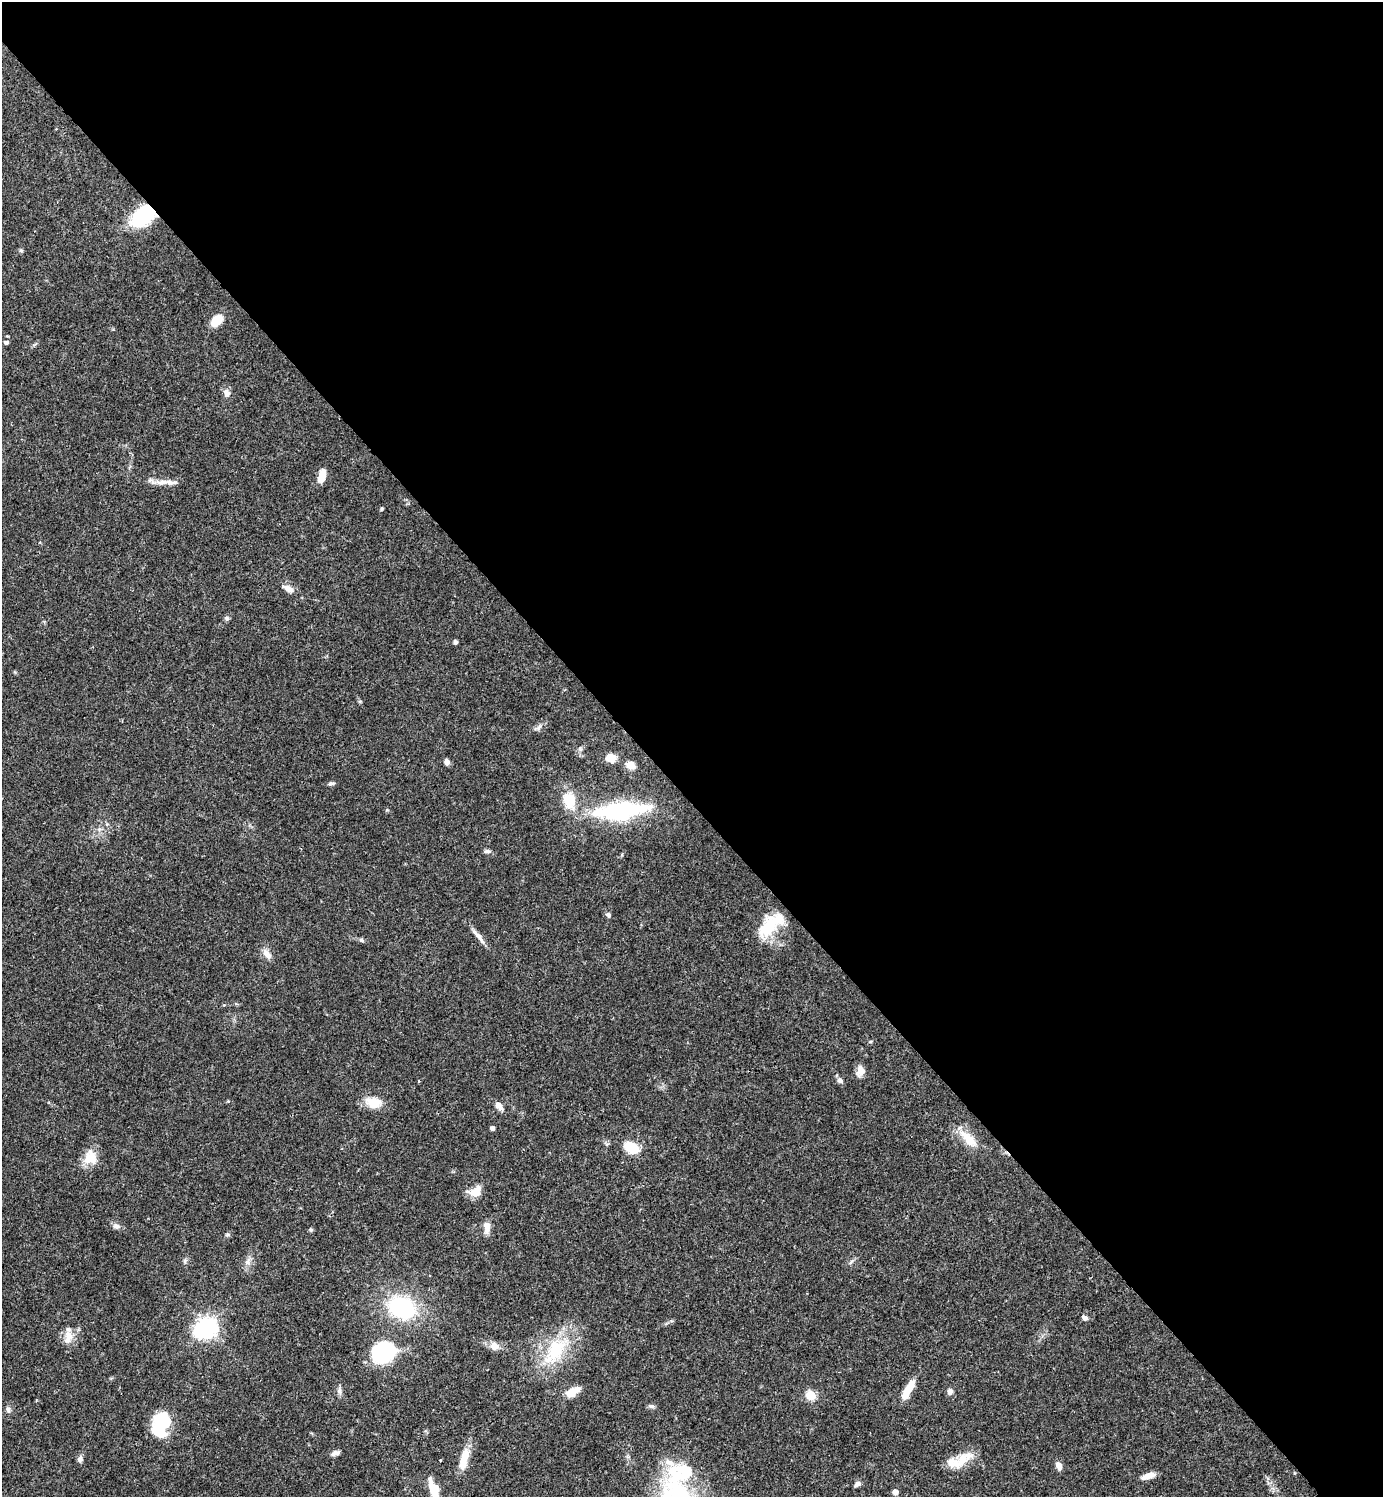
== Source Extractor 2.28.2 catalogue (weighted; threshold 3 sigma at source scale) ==
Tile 3 of 4 x 4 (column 3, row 1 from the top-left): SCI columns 3064-4444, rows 4487-5981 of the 5984 x 5985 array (HDU 1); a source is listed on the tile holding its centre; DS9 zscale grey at full resolution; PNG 1385 x 1499 px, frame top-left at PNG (2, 2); no overlay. Shown black and unused: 54% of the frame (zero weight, under 3 of 4 exposures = <1% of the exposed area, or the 3 px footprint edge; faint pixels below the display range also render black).
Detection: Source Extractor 2.28.2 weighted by HDU 2 'WHT'; one run over the whole footprint, this tile lists its part. Background 0.0386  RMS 0.0026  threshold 0.0118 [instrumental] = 3 sigma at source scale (4.5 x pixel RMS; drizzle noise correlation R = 1.50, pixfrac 1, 0.05/0.05 arcsec/px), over >= 5 px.
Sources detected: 72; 3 inside a brighter object's white glare — not listed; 1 inside a brighter listed object's ellipse — not listed separately; the other 68 listed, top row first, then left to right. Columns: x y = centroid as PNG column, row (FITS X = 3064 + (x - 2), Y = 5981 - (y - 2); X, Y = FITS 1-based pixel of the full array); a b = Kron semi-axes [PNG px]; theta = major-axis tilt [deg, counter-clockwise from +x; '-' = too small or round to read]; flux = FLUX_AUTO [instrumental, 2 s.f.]
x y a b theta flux
144 215 24 14 40 21
21 250 6 5 - 0.37
217 320 12 8 44 5.4
6 342 4 4 - 0.75
227 393 11 8 -69 1.4
322 477 13 7 76 3.7
163 482 24 7 1 2.6
382 509 6 3 70 0.32
288 589 18 8 -28 2
227 618 6 6 - 0.54
455 642 5 4 - 0.58
539 728 9 5 53 0.81
580 749 6 5 - 0.55
611 758 7 6 - 5.8
447 762 7 6 - 0.99
630 765 12 9 -29 1.8
331 783 7 5 8 0.57
569 800 18 13 -73 7.1
620 810 64 18 6 30
487 851 9 5 1 0.62
608 915 7 6 - 0.64
768 927 29 18 58 11
478 936 29 5 -50 1.9
361 940 7 5 -27 0.54
267 954 15 8 -58 1.8
861 1071 11 8 89 2.5
840 1080 8 6 -44 1
419 1081 4 3 - 0.21
373 1103 20 13 -13 4.6
499 1106 9 6 -50 2
492 1128 5 4 - 0.69
968 1139 29 11 -44 5.2
631 1147 16 10 -30 6.5
90 1158 18 17 - 4.4
476 1191 14 10 25 4.3
116 1226 10 8 -27 1
487 1227 17 8 88 2.1
311 1230 5 5 - 0.42
227 1234 5 5 - 0.43
185 1261 7 4 90 0.47
248 1262 9 8 - 1.3
851 1262 9 3 45 0.48
402 1307 28 21 -24 24
1084 1318 7 5 -36 0.92
207 1327 7 6 - 150
68 1337 19 11 84 3
494 1346 12 11 - 2
555 1351 46 23 56 16
382 1353 26 21 -3 18
908 1390 24 7 61 5.2
339 1391 10 5 -69 0.86
950 1391 7 6 - 1.4
572 1392 17 8 32 3.8
811 1395 5 5 - 14
652 1406 9 4 -8 0.58
8 1410 9 6 -79 0.77
161 1424 27 16 73 13
335 1453 12 5 19 0.97
464 1458 29 9 75 4.4
80 1459 8 6 77 1
440 1460 2 2 - 0.24
959 1461 35 13 24 5.9
1059 1466 8 6 -69 2
682 1472 40 25 4 16
1148 1476 16 6 17 2.2
857 1484 7 5 31 1
434 1489 22 10 -73 5.3
895 1492 4 4 - 2.2
Overlapping masked pixels (flux is a lower limit): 1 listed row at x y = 144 215
Isophote crosses this tile's border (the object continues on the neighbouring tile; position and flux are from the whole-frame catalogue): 1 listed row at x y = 434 1489